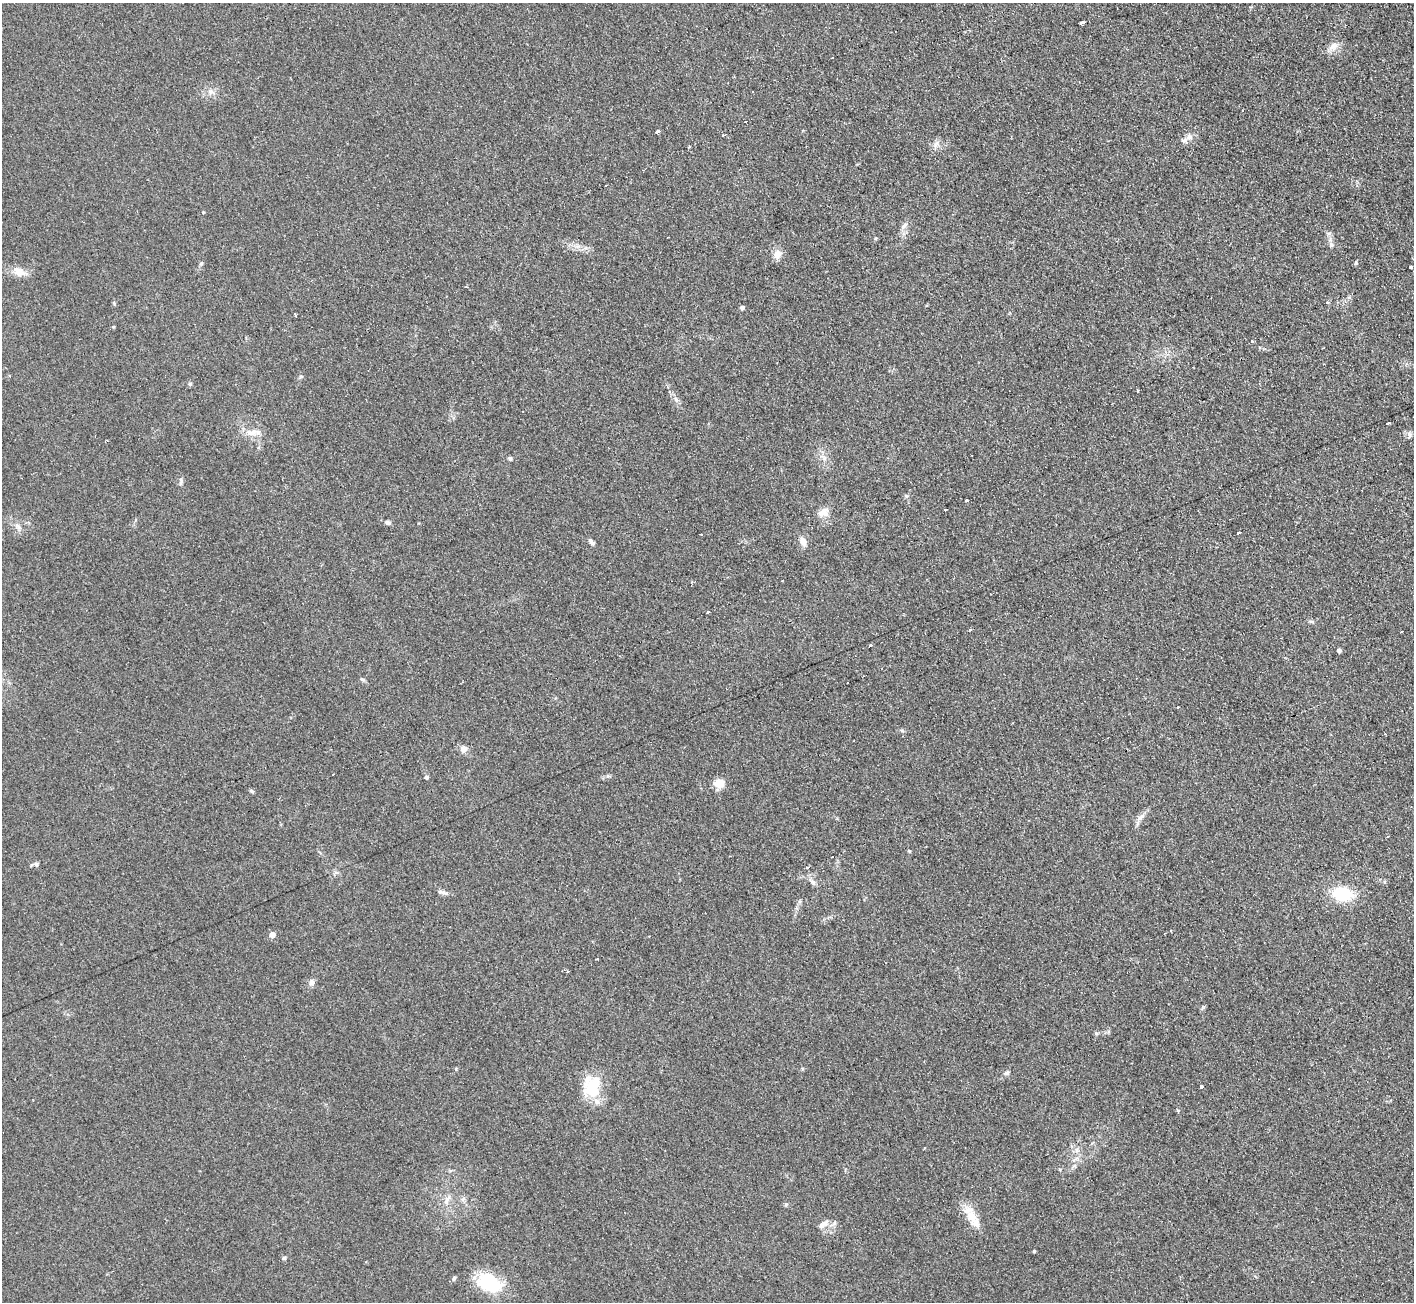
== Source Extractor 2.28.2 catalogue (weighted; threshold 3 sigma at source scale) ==
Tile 10 of 4 x 4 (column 2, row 3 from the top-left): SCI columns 1420-2831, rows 1455-2754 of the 5674 x 5646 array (HDU 1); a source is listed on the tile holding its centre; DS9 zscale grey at full resolution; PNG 1416 x 1304 px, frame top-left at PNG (2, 3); no overlay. Shown black and unused: <1% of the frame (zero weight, under 2 of 3 exposures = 2% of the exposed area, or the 3 px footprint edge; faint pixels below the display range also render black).
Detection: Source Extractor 2.28.2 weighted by HDU 2 'WHT'; one run over the whole footprint, this tile lists its part. Background 0.123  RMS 0.012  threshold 0.0526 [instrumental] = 3 sigma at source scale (4.5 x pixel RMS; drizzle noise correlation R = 1.50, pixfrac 1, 0.05/0.05 arcsec/px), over >= 5 px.
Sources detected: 86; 1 inside a brighter object's white glare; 9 cosmic-ray / hot-pixel residue — not listed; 3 inside a brighter listed object's ellipse — not listed separately; the other 73 listed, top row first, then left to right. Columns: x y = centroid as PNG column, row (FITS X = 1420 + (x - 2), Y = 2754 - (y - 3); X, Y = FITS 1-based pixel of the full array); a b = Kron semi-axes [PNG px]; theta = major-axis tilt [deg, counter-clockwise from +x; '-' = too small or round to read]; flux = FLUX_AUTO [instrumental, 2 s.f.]
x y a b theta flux
1081 24 4 3 - 74
1333 46 14 9 39 8.4
211 92 7 6 - 3.7
658 132 4 3 - 25
723 135 4 3 - 1.5
1189 137 10 8 -35 5.9
935 145 7 5 50 3.5
689 147 3 2 - 1.8
904 225 11 5 42 4
1331 245 7 5 23 2.5
777 254 13 10 59 7.8
201 263 6 5 - 1.7
1356 263 6 4 81 1.5
1411 267 3 3 - 14
18 272 19 11 -32 12
1328 302 4 3 - 2.4
742 308 4 4 - 3.9
295 315 4 3 - 3.6
113 327 5 3 - 1
1252 341 3 3 - 2.4
190 384 6 5 - 1.8
1137 391 3 3 - 4.4
676 400 10 4 -60 3.6
1388 423 4 3 - 3.7
251 432 17 8 3 11
1410 435 8 6 85 3
107 441 3 2 - 1.2
510 459 6 4 90 2
181 481 11 5 82 2.9
906 496 5 5 - 1.6
967 501 3 3 - 9.6
946 510 3 2 - 2.4
825 513 16 9 -83 9
388 522 7 5 -15 3.1
18 526 10 5 -55 3.7
1239 533 3 3 - 8
803 541 11 7 -63 7.2
592 542 9 5 -51 3.8
708 612 4 3 - 4.2
970 630 3 3 - 6
870 646 3 3 - 8
1339 651 4 4 - 4.3
362 679 6 5 - 1.9
1385 734 3 2 - 1.9
464 749 8 7 - 7.1
333 774 2 2 - 0.91
426 777 5 5 - 1.9
719 784 12 11 - 12
251 791 7 4 -29 1.8
1141 817 14 5 41 5.4
909 851 4 4 - 1.1
36 864 8 5 -12 3.3
808 867 3 3 - 4.1
813 882 9 5 -36 3.5
445 893 13 4 -18 3.5
1342 894 22 15 -4 43
272 935 4 4 - 14
597 959 3 2 - 1.3
568 972 4 3 - 5.9
311 982 9 6 88 4.5
1096 1033 6 4 -18 1.5
1006 1073 8 6 23 2.9
592 1087 30 23 66 39
1202 1087 3 3 - 32
1076 1150 7 4 -72 2.7
447 1200 15 6 61 6
786 1204 5 5 - 1.9
972 1216 20 13 -57 19
822 1224 13 7 37 6.5
1034 1251 3 3 - 1.7
284 1258 6 5 - 1.9
454 1278 7 5 58 2.1
489 1282 27 20 -6 52
Unlisted compact peaks at least as high as the median listed source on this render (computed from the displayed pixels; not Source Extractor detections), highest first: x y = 456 1069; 578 246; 203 212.